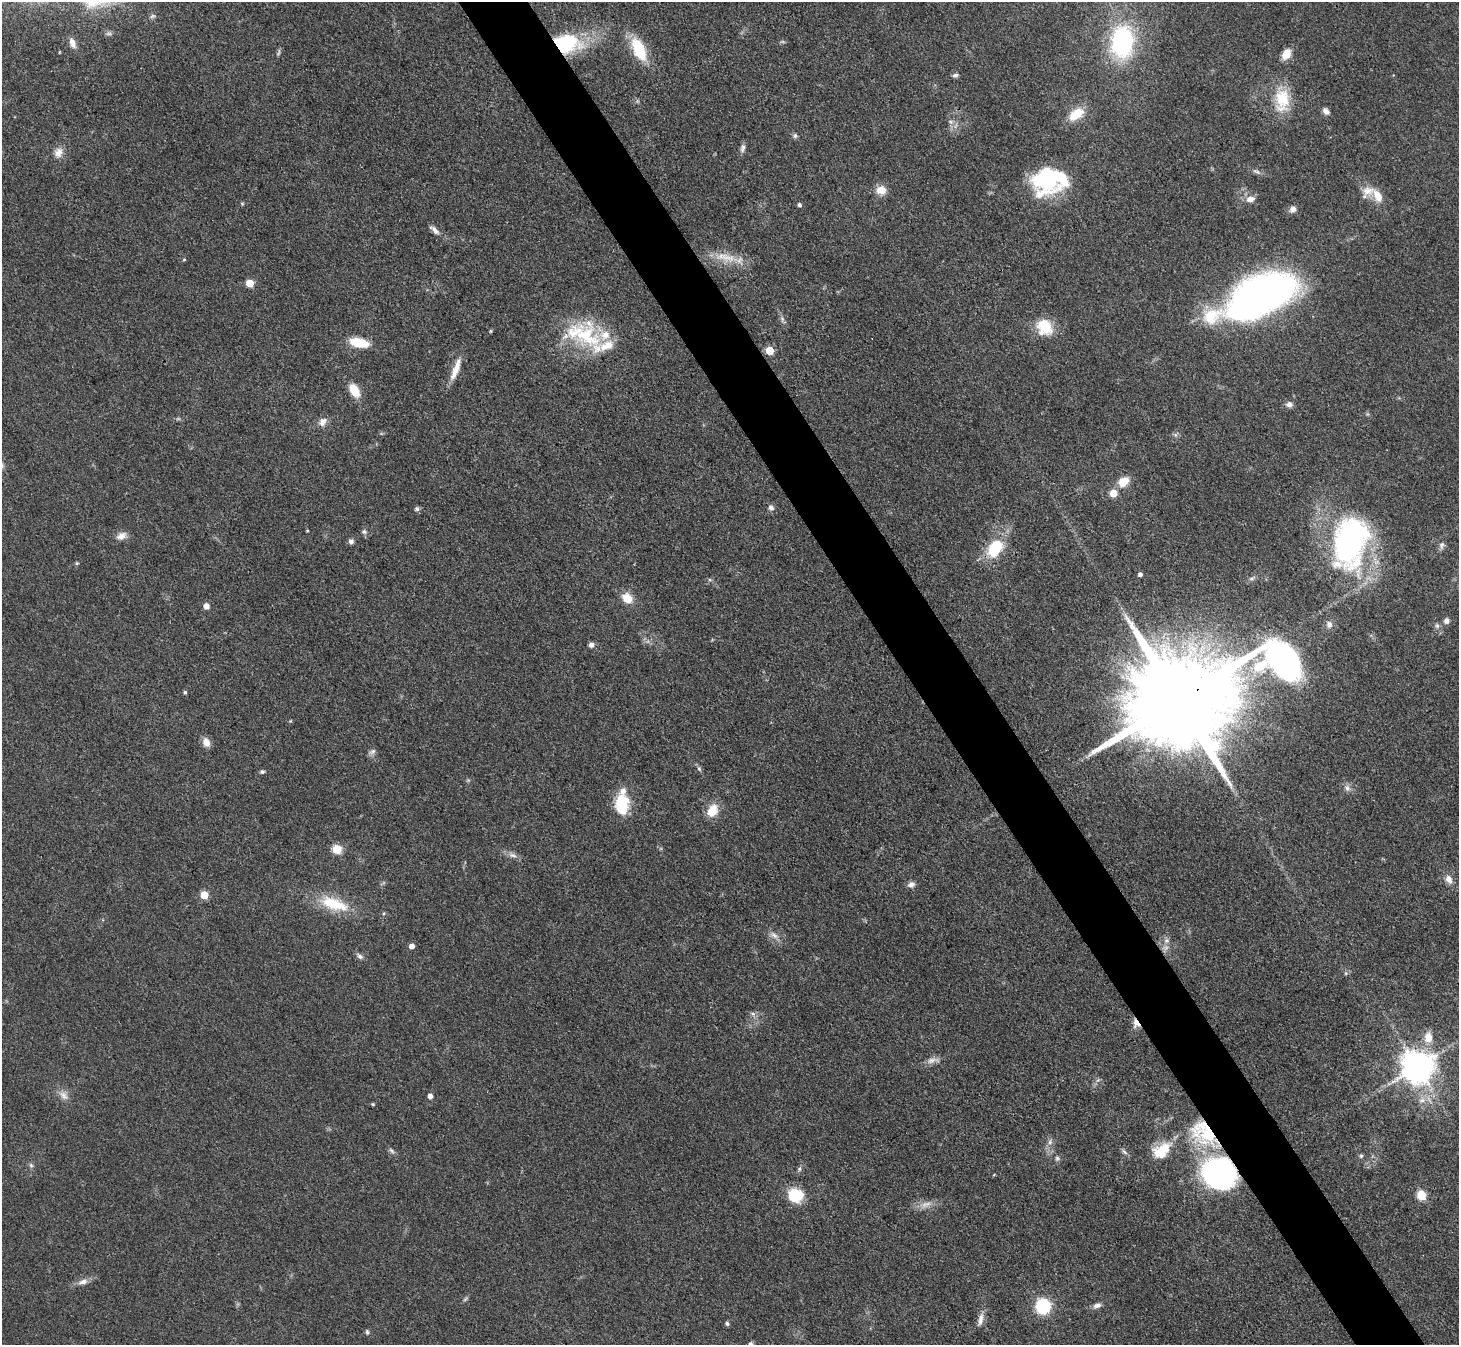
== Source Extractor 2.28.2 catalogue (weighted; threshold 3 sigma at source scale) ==
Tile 6 of 4 x 4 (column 2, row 2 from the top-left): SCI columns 1459-2915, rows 2982-4324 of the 5832 x 5824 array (HDU 1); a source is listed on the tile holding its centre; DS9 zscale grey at full resolution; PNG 1461 x 1347 px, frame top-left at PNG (2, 2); no overlay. Shown black and unused: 5% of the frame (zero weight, under 3 of 4 exposures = <1% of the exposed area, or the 3 px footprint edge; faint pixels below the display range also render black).
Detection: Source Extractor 2.28.2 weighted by HDU 2 'WHT'; one run over the whole footprint, this tile lists its part. Background 0.0504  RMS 0.005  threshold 0.0223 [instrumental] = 3 sigma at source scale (4.5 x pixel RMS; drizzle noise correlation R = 1.50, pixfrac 1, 0.05/0.05 arcsec/px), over >= 5 px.
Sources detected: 113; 1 too faint to see at this stretch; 1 inside a brighter object's white glare — not listed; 4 inside a brighter listed object's ellipse — not listed separately; the other 107 listed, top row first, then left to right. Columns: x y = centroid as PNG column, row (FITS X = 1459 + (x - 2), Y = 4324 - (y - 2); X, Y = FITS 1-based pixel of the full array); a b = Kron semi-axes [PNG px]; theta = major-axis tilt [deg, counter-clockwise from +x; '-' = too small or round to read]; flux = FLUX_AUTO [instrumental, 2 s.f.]
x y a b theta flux
1123 41 27 18 85 71
783 42 8 4 0 0.75
73 43 13 7 -69 2.9
566 43 30 20 1 39
639 50 28 13 -67 20
1286 54 12 8 58 6
955 75 8 6 16 1.3
1282 99 32 19 89 18
1326 111 9 6 -50 2.3
1076 114 21 12 36 9.9
951 122 8 5 -32 1.4
795 136 7 5 88 1.1
743 148 11 6 75 1.9
58 152 14 11 63 4.2
1257 172 12 5 -20 1.7
1049 180 38 28 12 53
881 190 12 10 -3 5.5
1378 196 20 10 -61 6.7
1250 199 10 7 10 3.8
242 203 6 4 -1 0.6
799 205 4 4 - 1.3
1293 209 8 7 - 2.3
435 230 16 6 -41 2.6
726 257 33 11 -11 11
184 260 5 3 - 0.51
250 283 5 5 - 13
1261 295 67 28 27 310
782 319 7 5 -58 1.2
1045 327 19 15 -54 15
491 331 5 3 - 0.5
583 335 51 32 -20 41
359 343 19 9 -12 15
770 350 5 5 - 15
456 369 31 7 69 7
354 390 11 7 -57 14
1289 404 8 7 - 2.2
322 422 12 9 54 3.3
1123 482 13 9 37 7.6
1113 493 5 5 - 13
771 508 8 7 - 1.8
417 509 6 6 - 1.2
307 530 3 3 - 0.49
364 531 8 6 -22 1.3
121 536 14 9 24 3.6
351 542 7 6 - 1.5
1350 542 52 31 77 140
1441 545 11 7 83 1.7
995 548 23 15 53 20
77 563 5 4 - 0.59
1140 574 5 4 - 1.8
1251 579 8 3 19 0.99
627 598 14 12 -39 6.5
206 606 5 5 - 4
1446 621 8 7 - 1.7
1329 625 10 8 -88 2.3
1437 626 7 5 -69 1.3
591 645 6 5 - 1.9
1284 660 26 18 -26 240
185 692 5 4 - 0.94
1178 700 34 22 27 19000
206 742 11 8 -66 3.8
372 752 11 7 32 1.5
699 769 8 5 -63 1.1
262 772 6 5 - 0.95
1347 788 9 7 -64 2.1
622 804 24 15 89 19
712 811 18 13 60 7.7
337 849 5 5 - 23
513 855 11 6 -17 2.2
1449 879 12 9 -64 3.3
911 884 9 8 - 2.1
204 895 5 5 - 14
334 904 42 16 -18 19
774 935 13 7 -36 2.9
1167 941 8 7 - 2
412 946 5 4 - 3.2
360 956 10 6 -37 1.6
1346 973 6 4 72 0.69
753 1014 8 4 -31 1.3
1136 1023 12 8 -72 3.3
1428 1037 12 9 -86 6.3
933 1060 19 7 8 3.3
1418 1066 10 9 - 980
1098 1080 6 5 - 1
64 1095 15 9 -48 3.5
430 1096 4 4 - 2.7
373 1104 5 4 - 0.55
1205 1134 35 23 -32 39
1050 1142 8 6 70 1.7
1162 1150 24 15 38 14
391 1151 10 5 -49 1.3
1124 1152 10 5 -39 1.4
1361 1156 6 5 - 0.89
1057 1158 7 5 76 1.2
31 1165 6 5 - 1
799 1169 7 6 - 1
1221 1175 32 27 79 110
796 1195 17 15 -16 14
1421 1195 6 5 - 27
926 1204 17 7 16 4.1
83 1282 14 7 15 3.2
465 1299 8 4 38 0.85
1043 1306 10 10 - 37
1097 1306 11 6 16 2.1
980 1319 17 6 80 3.4
727 1324 5 5 - 1.1
367 1332 7 4 -89 0.88
Overlapping masked pixels (flux is a lower limit): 5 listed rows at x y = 566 43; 1178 700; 1136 1023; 1205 1134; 1221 1175